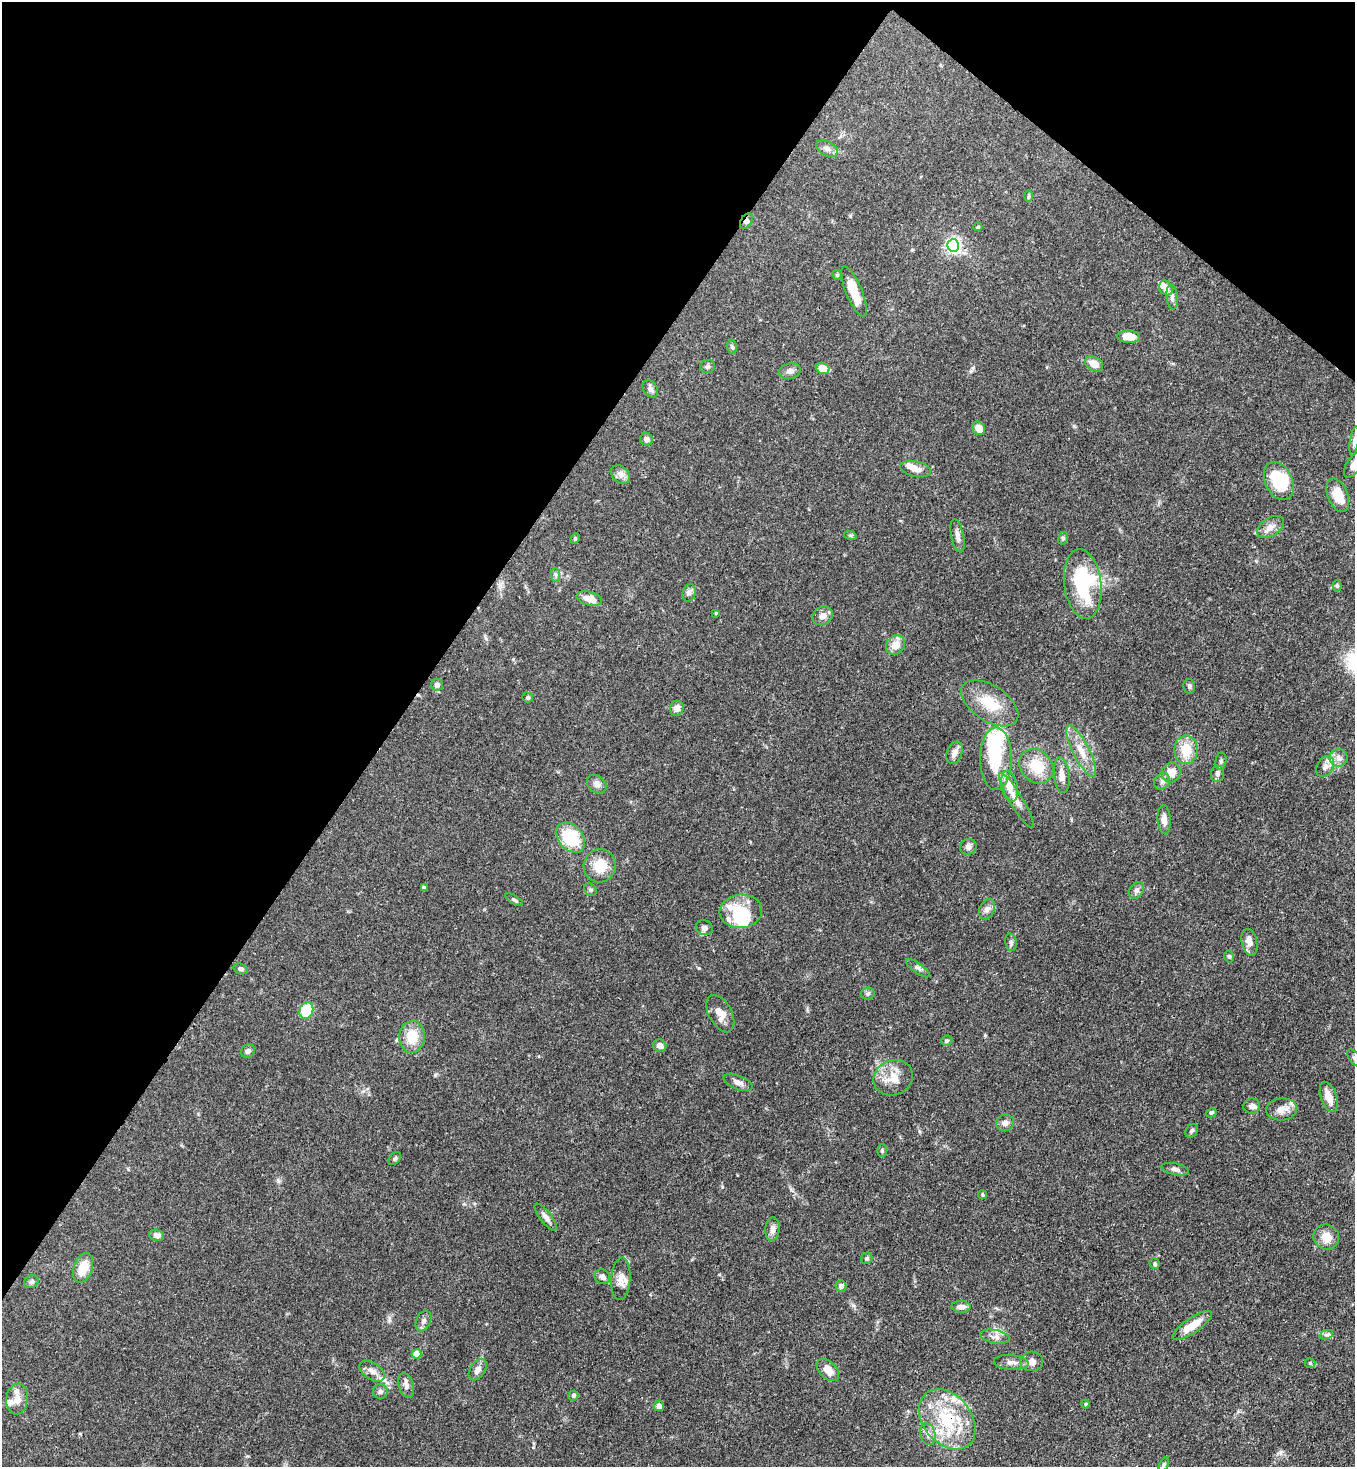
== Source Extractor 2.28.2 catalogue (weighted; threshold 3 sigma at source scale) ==
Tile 2 of 4 x 4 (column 2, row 1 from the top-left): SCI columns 1717-3069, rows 4454-5918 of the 5999 x 5977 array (HDU 1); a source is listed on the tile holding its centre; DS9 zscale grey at full resolution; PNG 1357 x 1469 px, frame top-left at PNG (2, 2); each listed source drawn as its Kron ellipse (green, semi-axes under 4 px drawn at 4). Shown black and unused: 34% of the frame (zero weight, under 3 of 4 exposures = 7% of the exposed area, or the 3 px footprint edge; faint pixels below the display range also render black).
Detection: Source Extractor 2.28.2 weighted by HDU 2 'WHT'; one run over the whole footprint, this tile lists its part. Background 0.0905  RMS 0.0038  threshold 0.017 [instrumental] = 3 sigma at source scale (4.5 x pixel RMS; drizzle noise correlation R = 1.50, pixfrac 1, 0.05/0.05 arcsec/px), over >= 5 px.
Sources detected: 138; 2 inside a brighter object's white glare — neither listed nor drawn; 11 inside a brighter listed object's ellipse — not listed separately; the other 125 listed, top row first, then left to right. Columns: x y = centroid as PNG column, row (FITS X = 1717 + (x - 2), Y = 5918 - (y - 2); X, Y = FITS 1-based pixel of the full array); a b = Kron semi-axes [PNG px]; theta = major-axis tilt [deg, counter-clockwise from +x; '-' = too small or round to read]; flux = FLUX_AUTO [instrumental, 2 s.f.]
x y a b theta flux
827 149 11 7 -28 1.7
1029 196 6 4 90 0.52
746 221 8 5 56 1.4
978 227 5 4 - 0.48
953 245 6 6 - 83
837 275 5 4 - 0.5
1166 288 8 6 -54 2.1
854 292 27 8 -67 8.9
1172 297 12 5 -84 1.4
1129 337 11 6 -3 5
732 347 7 5 -73 0.76
1094 364 10 6 -28 4.1
707 366 7 6 - 0.86
823 368 7 5 -16 5.7
790 371 11 7 13 1.8
650 389 9 7 -54 1.3
979 428 7 6 - 3.5
646 439 6 6 - 1.4
1354 441 15 4 82 1.2
1354 465 15 7 56 2.8
915 469 16 7 -12 2.8
620 474 10 8 -47 1.8
1279 481 20 13 -64 17
1338 495 17 10 -68 7.1
1270 527 15 9 34 2.5
850 535 6 4 -18 0.54
957 536 17 6 -78 2
575 538 6 4 64 0.51
1063 538 6 5 - 0.67
555 575 7 4 -89 0.71
1083 584 35 18 -83 31
1337 586 6 4 -89 0.59
689 593 9 6 75 1.2
589 599 13 6 -15 4.3
716 613 3 3 - 0.3
823 616 10 9 - 2.3
895 645 10 9 - 4.3
437 685 6 6 - 1.2
1189 686 7 5 -78 0.8
528 697 5 5 - 0.53
990 703 32 17 -33 11
677 708 7 7 - 2.3
1186 750 14 11 89 8
1081 751 28 8 -63 5.9
954 753 12 7 68 2
1339 758 9 9 - 2
996 759 31 16 90 17
1221 761 8 5 81 0.9
1036 766 19 15 -48 11
1325 767 11 8 59 2.2
1171 772 10 9 - 3.9
1217 774 8 7 - 1.4
1062 775 18 8 -85 3.3
1162 781 9 7 53 1.4
597 784 11 8 -39 1.7
1009 787 16 8 -77 4.6
1016 801 32 6 -59 4
1164 820 14 6 -86 2.3
571 838 17 12 -49 16
968 847 8 7 - 1.3
600 866 16 16 - 7.3
424 888 4 4 - 1.1
590 890 7 5 -43 0.72
1137 890 9 6 56 1.2
514 900 10 4 -31 0.71
987 909 10 7 67 1.7
741 911 21 17 6 15
704 928 9 7 -20 1.3
1011 942 9 6 -78 1.1
1249 942 13 7 -79 2.9
1229 956 6 4 -75 0.62
918 968 14 5 -35 1.2
241 969 7 5 -20 1
868 994 7 6 - 0.81
306 1010 8 7 - 14
720 1014 20 11 -62 4
412 1037 16 13 86 7.6
947 1041 6 5 - 0.6
660 1045 7 6 - 2.1
248 1051 7 6 - 1.2
1354 1058 10 5 -53 0.97
893 1078 20 17 26 6.4
738 1082 15 7 -21 2.2
1329 1097 16 8 -72 4
1252 1106 8 7 - 1.8
1281 1109 15 11 5 3.4
1211 1113 5 4 - 0.57
1005 1123 9 8 - 1.6
1191 1131 7 5 51 0.73
882 1150 6 5 - 0.67
395 1159 7 5 49 0.67
1175 1169 14 5 -12 1.4
982 1195 4 4 - 0.45
546 1217 16 5 -52 1.8
772 1229 12 7 84 1.9
157 1235 8 5 -14 1.6
1326 1237 13 12 - 4.6
867 1258 6 5 - 0.64
1155 1264 5 5 - 0.65
83 1268 15 9 69 6.8
602 1277 8 7 - 1.7
621 1279 21 9 86 3.3
31 1282 7 6 - 0.86
841 1286 5 5 - 1.4
961 1307 10 5 -2 2.1
423 1321 11 7 65 1.5
1192 1325 23 7 34 6.6
1326 1335 7 4 18 0.83
995 1337 15 6 -11 2.1
416 1354 5 4 - 6.5
1032 1361 11 10 - 2.6
1011 1362 17 7 -4 2.4
1310 1363 5 5 - 0.52
478 1370 12 7 57 2.1
828 1370 13 8 -44 4.1
372 1371 14 8 -34 2.2
406 1385 13 7 -73 1.7
380 1392 7 7 - 1.1
573 1395 5 5 - 0.98
17 1399 15 11 82 3.3
1085 1404 4 3 - 0.44
659 1406 5 5 - 1.9
947 1419 33 24 -50 22
928 1434 11 7 -78 2
1164 1464 8 4 64 0.6
Overlapping masked pixels (flux is a lower limit): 2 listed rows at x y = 746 221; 947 1419
Isophote crosses this tile's border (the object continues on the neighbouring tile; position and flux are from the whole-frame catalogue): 3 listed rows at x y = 1354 441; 1354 465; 1354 1058
Unlisted compact peaks at least as high as the median listed source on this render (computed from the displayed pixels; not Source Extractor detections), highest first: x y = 699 968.